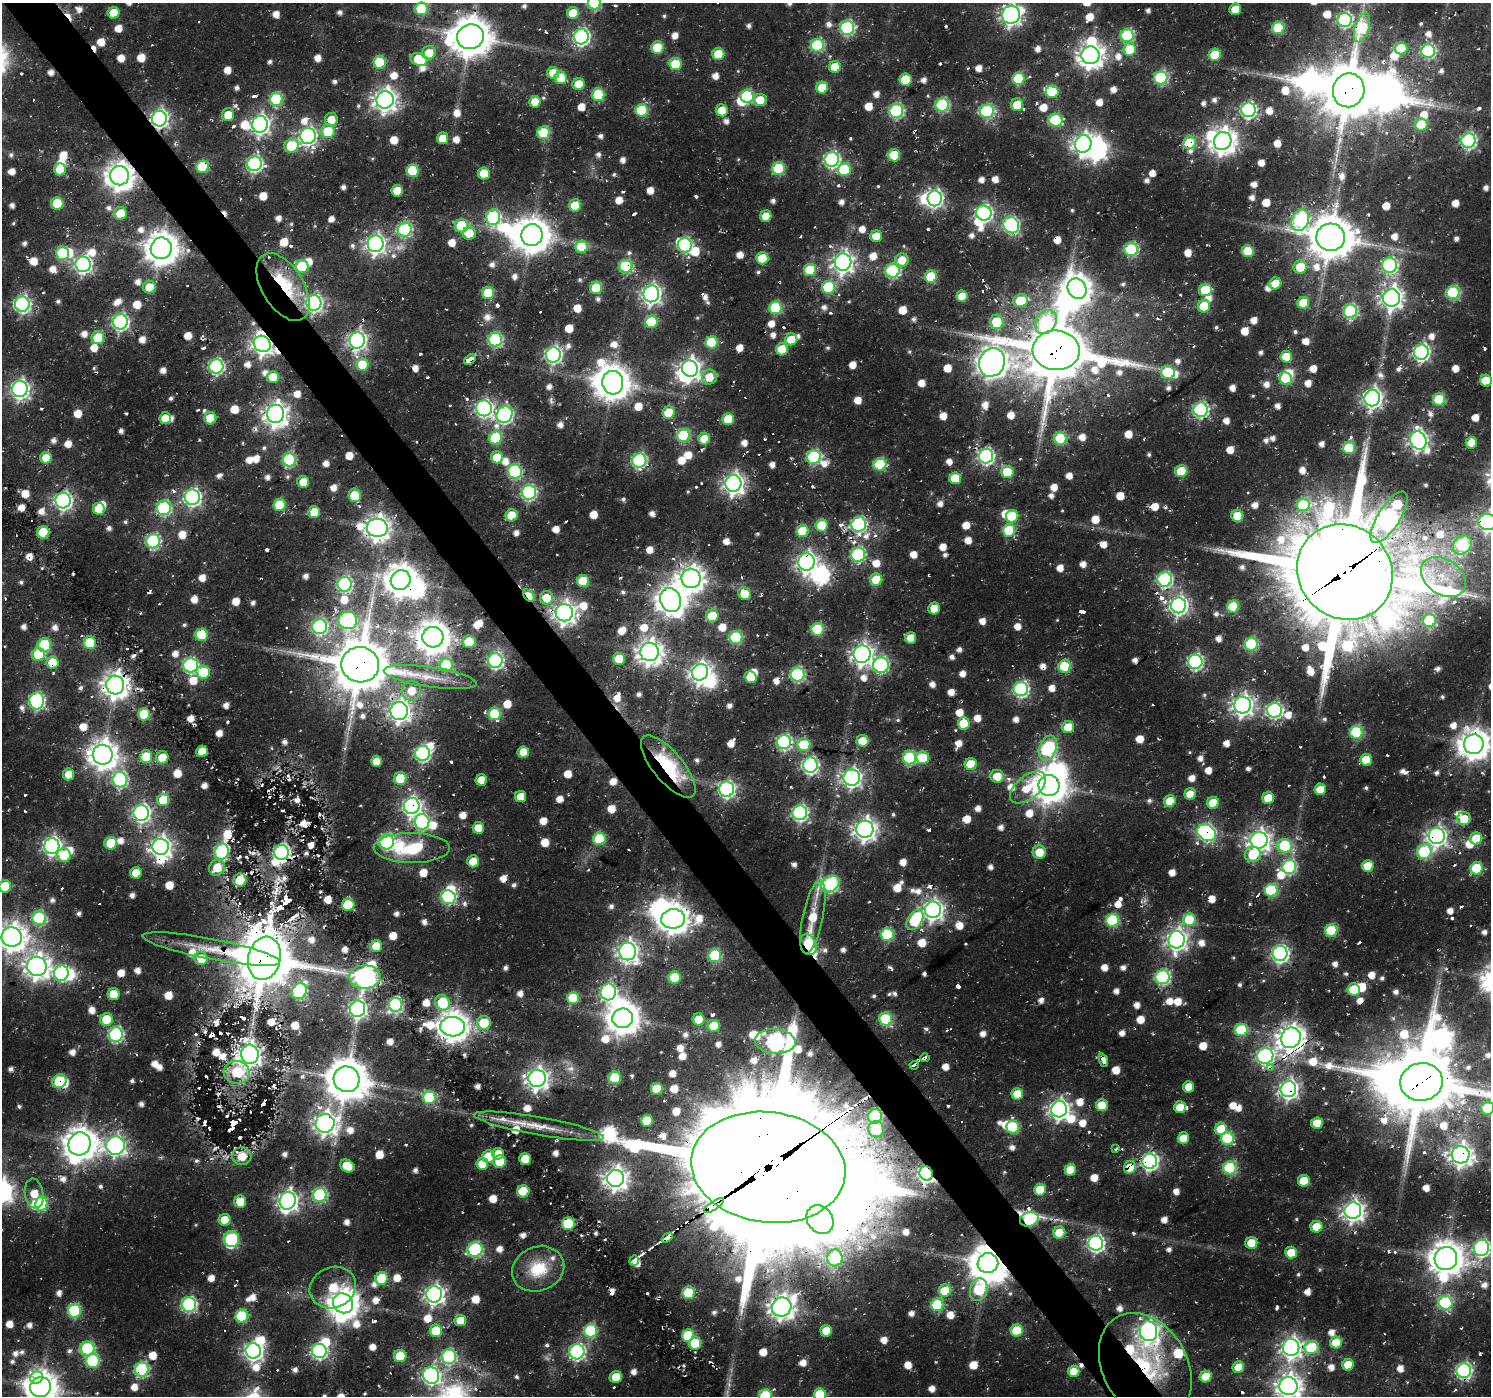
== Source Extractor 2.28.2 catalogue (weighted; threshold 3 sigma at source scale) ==
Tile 11 of 4 x 4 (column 3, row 3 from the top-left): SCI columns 3226-4714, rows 2036-3429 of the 6444 x 6407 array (HDU 1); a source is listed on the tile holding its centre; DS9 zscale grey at full resolution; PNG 1493 x 1398 px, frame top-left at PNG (2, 3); each listed source drawn as its Kron ellipse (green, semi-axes under 4 px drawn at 4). Shown black and unused: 4% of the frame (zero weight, under 2 of 3 exposures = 16% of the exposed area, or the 3 px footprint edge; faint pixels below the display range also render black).
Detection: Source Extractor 2.28.2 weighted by HDU 2 'WHT'; one run over the whole footprint, this tile lists its part. Background 0.0241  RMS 0.0045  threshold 0.0202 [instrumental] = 3 sigma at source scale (4.5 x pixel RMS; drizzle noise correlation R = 1.50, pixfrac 1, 0.0396/0.0396 arcsec/px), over >= 5 px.
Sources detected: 1357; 6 too faint to see at this stretch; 47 inside a brighter object's white glare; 75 cosmic-ray / hot-pixel residue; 3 long thin detections or spike segments (spike, bleed or trail) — neither listed nor drawn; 20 inside a brighter listed object's ellipse — not listed separately; of the other 1206, all 500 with FLUX_AUTO >= 8.92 (the completeness limit of this list) listed and drawn (706 fainter detections not listed), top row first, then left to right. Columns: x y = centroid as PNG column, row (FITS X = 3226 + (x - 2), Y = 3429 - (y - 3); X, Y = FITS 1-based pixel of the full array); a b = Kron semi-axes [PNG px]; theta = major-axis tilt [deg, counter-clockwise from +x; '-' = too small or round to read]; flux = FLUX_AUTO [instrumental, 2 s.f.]
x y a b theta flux
594 3 6 6 - 57
421 9 6 6 - 39
1235 9 6 5 - 11
113 13 6 6 - 11
573 13 6 6 - 14
1011 15 9 8 - 250
1345 20 7 7 - 80
847 28 7 7 - 74
1278 28 6 6 - 38
1362 28 15 7 72 43
1127 35 6 6 - 50
470 37 13 12 - 1300
581 37 7 7 - 140
817 45 6 6 - 56
657 48 6 6 - 22
1401 48 6 6 - 16
1130 49 6 6 - 15
1428 51 7 6 - 65
429 53 7 6 - 9.8
718 54 6 6 - 16
1090 55 9 8 - 440
1215 55 6 6 - 22
419 59 9 6 -17 21
379 62 6 6 - 29
675 64 6 6 - 21
835 67 6 6 - 12
553 73 6 6 - 13
561 78 6 6 - 19
1161 78 6 6 - 66
1018 79 6 6 - 31
905 80 6 6 - 17
579 84 6 6 - 11
822 88 6 6 - 16
1349 90 17 15 73 2500
1052 92 6 6 - 21
598 95 6 6 - 30
747 96 6 6 - 45
276 99 6 6 - 44
385 100 9 8 - 360
760 100 7 6 - 10
535 102 6 5 - 8.9
942 105 6 6 - 65
1017 105 6 6 - 11
642 110 6 6 - 32
722 110 6 6 - 9.9
1248 110 7 7 - 120
896 111 7 7 - 79
987 111 7 6 - 67
228 115 6 6 - 9.1
159 119 8 7 - 180
331 119 6 6 - 9.2
1055 120 7 6 - 43
260 124 8 8 - 210
1421 125 6 6 - 16
328 131 7 6 - 18
544 133 6 6 - 32
308 136 8 7 - 150
443 138 6 5 - 9.4
1223 141 9 8 - 500
1468 141 7 7 - 100
1189 143 6 6 - 26
1083 144 9 8 - 260
291 146 7 6 - 29
894 155 6 6 - 21
832 160 7 7 - 120
255 164 7 7 - 110
202 167 6 6 - 31
778 168 6 6 - 36
60 169 6 6 - 11
844 169 6 6 - 28
412 171 6 6 - 29
484 173 6 6 - 14
119 176 9 9 - 640
397 191 6 5 - 9.3
935 198 8 7 - 130
57 203 6 6 - 24
575 205 6 6 - 16
120 213 6 6 - 12
984 213 7 7 - 140
766 216 6 5 - 9.6
493 217 7 7 - 73
1300 220 11 8 66 99
1011 225 9 7 -49 110
462 226 6 6 - 33
405 230 7 7 - 76
469 233 6 6 - 9.3
532 235 11 10 - 990
876 236 6 6 - 9.8
1331 237 14 14 - 1400
376 244 8 8 - 240
685 245 7 7 - 81
582 247 6 6 - 23
161 248 11 10 - 890
1131 249 6 6 - 59
1248 251 6 6 - 21
62 253 6 6 - 37
762 258 6 6 - 19
902 260 7 6 - 9.7
843 262 8 8 - 270
83 264 8 7 - 170
1390 265 7 7 - 88
626 266 6 6 - 54
302 267 6 6 - 34
1300 267 7 6 - 15
810 270 6 6 - 23
893 271 7 7 - 70
931 277 6 6 - 24
1275 283 6 5 - 9.4
149 287 6 6 - 9.5
283 287 38 20 -58 39
829 287 6 6 - 41
596 288 6 6 - 23
1077 289 11 9 -59 530
1205 290 6 6 - 24
488 293 6 6 - 25
1453 293 6 6 - 57
651 294 8 8 - 230
962 296 6 5 - 11
1391 298 9 8 - 290
1021 301 7 6 - 21
314 303 7 7 - 130
1303 303 6 6 - 20
22 304 7 7 - 130
1204 306 6 6 - 18
775 308 6 6 - 33
1350 311 7 6 - 68
120 322 7 7 - 130
651 322 6 6 - 27
997 322 7 7 - 17
1046 322 13 9 57 43
98 338 6 6 - 17
791 339 6 6 - 12
357 340 8 7 - 200
495 340 7 7 - 72
712 342 6 6 - 32
262 344 9 8 - 250
782 349 6 6 - 18
1056 350 23 20 -3 3200
1421 352 7 7 - 140
553 355 7 7 - 140
1286 357 6 6 - 15
470 360 6 4 36 33
992 362 14 12 65 740
362 365 6 6 - 22
216 366 7 7 - 100
690 368 8 8 - 260
1168 372 7 6 - 34
273 377 6 6 - 9.1
709 377 7 7 - 9.2
1286 379 6 6 - 29
1486 381 6 6 - 19
613 383 12 10 -86 880
20 389 8 8 - 190
1372 398 8 7 - 220
1439 399 6 6 - 31
484 408 8 8 - 150
1201 410 7 7 - 100
669 413 6 6 - 17
275 414 9 8 - 380
505 415 8 7 - 130
165 418 6 5 - 9.1
210 418 6 6 - 15
728 419 6 6 - 18
684 436 6 6 - 47
496 438 6 6 - 32
1060 438 6 6 - 39
704 439 6 6 - 12
1418 440 9 8 - 220
1471 443 6 5 - 12
1349 448 6 6 - 34
986 456 7 7 - 120
497 457 6 6 - 13
814 457 7 7 - 75
46 458 6 6 - 10
289 460 6 6 - 58
639 460 7 7 - 97
880 464 6 6 - 36
515 471 7 6 - 67
1181 471 6 6 - 21
1007 472 6 6 - 25
955 478 6 6 - 16
303 482 6 6 - 11
733 483 8 8 - 270
529 492 7 7 - 100
355 495 7 6 - 24
192 497 7 7 - 160
63 501 8 7 - 170
280 505 6 6 - 22
1303 505 6 6 - 38
164 508 7 7 - 78
99 509 6 5 - 14
314 512 6 6 - 13
512 515 6 6 - 16
1012 516 6 6 - 20
1237 516 6 6 - 13
1389 517 30 11 57 150
1487 522 9 8 - 200
859 524 7 7 - 100
822 525 6 6 - 18
377 528 10 9 - 440
1009 530 6 6 - 25
803 531 6 6 - 20
43 532 6 6 - 25
153 541 7 7 - 77
1462 545 10 8 46 43
858 555 7 7 - 80
807 562 8 8 - 260
1345 572 50 46 -44 8700
1443 577 24 17 -35 18
691 578 9 9 - 500
1165 579 7 7 - 94
401 580 10 9 - 820
876 580 6 6 - 14
583 581 6 6 - 24
345 584 7 7 - 90
744 594 7 6 - 11
529 595 7 4 -50 21
547 598 7 6 - 10
671 600 12 10 -68 610
1178 605 8 7 - 190
1233 607 6 6 - 25
934 608 6 5 - 11
564 613 8 8 - 350
712 616 6 6 - 16
348 620 9 8 - 110
1429 621 6 6 - 40
320 627 7 7 - 96
817 629 6 6 - 36
201 635 6 6 - 25
433 637 10 10 - 820
736 638 6 6 - 46
910 638 6 5 - 9.1
469 642 6 6 - 16
90 643 6 6 - 30
1251 644 6 6 - 51
44 645 7 6 - 32
650 652 9 9 - 440
38 654 6 6 - 22
862 654 8 8 - 280
619 659 6 6 - 13
495 661 7 7 - 120
1195 662 7 7 - 100
53 663 6 6 - 16
190 665 7 7 - 88
360 665 19 17 -9 2500
446 665 6 6 - 32
881 665 8 7 - 88
1065 666 6 6 - 31
203 672 6 6 - 18
700 672 8 7 - 270
797 674 7 7 - 82
430 677 47 10 -8 13
750 677 6 6 - 14
115 685 9 9 - 520
1021 689 7 7 - 110
411 691 10 10 - 8.9
37 701 8 7 - 110
1243 705 8 8 - 300
1274 710 7 7 - 110
399 711 9 8 - 270
144 714 6 6 - 23
495 714 6 6 - 35
964 723 6 6 - 17
1068 727 6 6 - 11
1356 732 6 6 - 51
862 741 6 6 - 13
784 742 7 7 - 99
1474 744 10 9 - 760
804 745 6 6 - 21
1048 748 13 8 69 66
202 751 6 5 - 11
523 752 6 5 - 9.5
423 753 7 7 - 100
103 755 10 10 - 610
146 757 6 6 - 15
162 757 6 6 - 12
909 758 6 6 - 54
923 758 6 6 - 21
1366 760 6 6 - 19
377 761 5 5 - 9.3
971 764 6 6 - 17
810 765 7 7 - 130
668 767 39 15 -50 42
68 774 6 5 - 9.1
997 776 7 6 - 9.6
852 778 8 8 - 210
400 779 6 6 - 21
120 780 7 7 - 92
481 780 6 5 - 9.4
1049 785 10 10 - 900
1028 787 21 11 39 18
727 789 7 7 - 130
1320 789 6 5 - 11
1190 794 6 5 - 9
521 797 5 5 - 9.5
1268 798 6 5 - 12
163 800 6 6 - 17
1170 801 6 6 - 13
1213 803 6 6 - 15
412 806 8 8 - 210
141 813 8 7 - 180
800 813 7 7 - 110
1464 819 7 6 - 9
422 822 7 7 - 81
478 828 6 5 - 9.3
865 829 8 8 - 330
1206 833 10 7 -33 120
1437 836 8 8 - 230
1476 838 6 6 - 15
599 839 6 6 - 34
1259 840 8 8 - 310
386 842 7 7 - 73
111 843 6 6 - 19
52 846 8 7 - 200
1285 846 7 6 - 35
161 847 8 8 - 290
412 848 38 15 0 33
222 852 8 7 - 64
281 852 7 7 - 150
1039 852 6 6 - 9.2
1424 852 7 7 - 46
1253 854 8 7 - 15
64 855 7 6 - 13
473 861 6 5 - 12
1368 866 6 6 - 13
1289 867 7 7 - 63
217 868 8 7 - 9.4
1477 868 6 6 - 32
136 873 6 6 - 9.7
240 880 6 6 - 21
830 884 10 7 37 95
5 886 6 6 - 13
1271 890 6 6 - 44
448 897 7 7 - 78
348 905 6 6 - 23
933 910 8 8 - 260
813 917 37 10 78 17
39 918 7 7 - 51
673 919 12 9 9 710
915 920 11 7 57 34
1112 920 6 6 - 45
1189 920 6 6 - 29
1331 931 6 6 - 36
887 934 6 6 - 41
12 937 10 10 - 590
1177 940 8 8 - 270
808 945 11 7 -71 40
376 946 6 6 - 13
211 949 70 10 -11 14
628 951 9 8 - 270
1280 953 7 7 - 160
715 955 6 6 - 51
201 958 6 6 - 11
264 958 22 16 78 2800
37 966 10 9 - 430
61 973 8 7 - 71
365 977 15 11 0 280
1162 977 7 7 - 84
675 978 6 6 - 24
1354 989 6 6 - 20
299 991 8 7 - 63
608 992 8 7 - 140
114 994 6 6 - 14
573 998 6 6 - 23
442 1003 8 7 - 27
396 1005 7 6 - 92
357 1009 8 7 - 170
623 1018 10 9 - 840
107 1019 6 6 - 16
698 1019 6 6 - 14
886 1019 6 6 - 43
484 1023 7 7 - 16
714 1026 6 6 - 13
453 1027 12 9 -3 740
1241 1030 6 6 - 36
116 1035 7 7 - 93
1291 1038 10 9 - 570
775 1041 20 12 -4 170
250 1054 9 9 - 380
1265 1056 8 7 - 140
925 1058 4 3 - 120
1103 1060 7 3 -69 11
914 1065 4 3 - 150
1270 1067 4 3 - 23
237 1072 13 11 -9 23
537 1078 8 8 - 340
615 1078 6 6 - 25
347 1079 13 12 - 1400
59 1081 7 6 - 30
1421 1082 21 19 10 3500
1189 1087 5 5 - 9.6
657 1089 6 6 - 17
1288 1089 8 7 - 220
1017 1094 6 6 - 12
429 1098 6 6 - 33
1102 1105 6 6 - 15
1180 1107 6 5 - 9.7
1487 1108 6 6 - 24
1059 1109 8 8 - 250
875 1116 7 7 - 57
647 1121 6 6 - 18
325 1123 9 9 - 350
1317 1123 6 6 - 9.9
539 1126 66 9 -10 14
1013 1127 6 6 - 36
876 1129 8 8 - 21
1221 1129 6 6 - 14
1183 1138 6 5 - 11
1227 1138 6 6 - 42
80 1144 12 10 57 870
116 1146 9 9 - 230
1116 1149 3 3 - 9.7
498 1154 6 5 - 9.5
1461 1155 9 8 - 360
242 1156 9 9 - 11
488 1156 6 6 - 12
525 1159 6 6 - 11
1150 1161 7 7 - 160
500 1162 6 6 - 16
482 1164 6 6 - 11
347 1166 8 6 -29 11
768 1167 77 55 -7 23000
1130 1167 6 5 - 11
1230 1168 6 6 - 53
1070 1170 6 6 - 14
926 1173 7 6 - 190
616 1178 9 8 - 370
1304 1181 6 6 - 12
1040 1190 6 6 - 13
523 1191 6 6 - 22
34 1194 15 9 -81 9
320 1195 7 6 - 66
288 1201 9 8 - 270
240 1202 6 6 - 12
41 1204 7 6 - 41
714 1206 11 3 33 1100
1353 1211 8 8 - 310
820 1219 15 12 -51 320
1029 1219 9 7 17 40
225 1220 6 5 - 9.3
568 1224 6 6 - 34
1317 1227 6 5 - 12
1059 1232 6 6 - 13
667 1238 6 3 35 450
231 1239 8 8 - 54
1096 1243 7 7 - 150
1251 1243 6 6 - 14
1481 1248 8 7 - 150
475 1250 8 7 - 78
1291 1252 6 6 - 13
835 1258 8 7 - 42
1446 1259 11 11 - 940
634 1261 5 5 - 63
988 1263 10 10 - 1100
538 1269 27 22 21 18
382 1278 6 6 - 22
333 1288 24 20 23 17
979 1290 11 8 76 30
945 1291 6 6 - 15
689 1293 6 6 - 29
434 1294 8 8 - 240
343 1303 10 9 - 740
1445 1303 7 7 - 60
189 1305 7 7 - 100
937 1305 6 6 - 37
782 1307 10 9 - 420
74 1311 6 6 - 51
242 1316 6 6 - 41
460 1321 6 5 - 9.7
436 1331 6 6 - 19
591 1331 6 6 - 51
826 1331 6 5 - 11
1017 1331 6 6 - 23
1148 1331 10 8 -82 310
688 1335 6 6 - 24
695 1343 6 6 - 19
1336 1343 6 6 - 14
1291 1347 8 8 - 270
1311 1347 7 6 - 27
87 1349 7 7 - 52
253 1351 7 7 - 210
319 1351 7 7 - 120
577 1352 7 7 - 120
400 1356 6 6 - 23
449 1356 7 7 - 72
93 1361 7 7 - 45
1348 1365 6 5 - 12
1145 1367 57 42 -60 55
1238 1367 6 5 - 11
142 1369 7 7 - 73
1074 1371 6 5 - 9.4
1464 1371 7 7 - 120
431 1375 8 8 - 170
37 1377 6 6 - 51
616 1377 6 6 - 11
1206 1377 6 5 - 11
1288 1386 9 9 - 420
40 1387 10 10 - 910
820 1395 6 6 - 28
766 1396 6 6 - 37
Overlapping masked pixels (flux is a lower limit): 99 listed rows (the first 20) at x y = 1362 28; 1349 90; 385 100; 159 119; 1189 143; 894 155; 202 167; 119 176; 1331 237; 161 248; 843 262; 626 266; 302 267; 283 287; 651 294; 314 303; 357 340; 262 344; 1056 350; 1421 352
Isophote crosses this tile's border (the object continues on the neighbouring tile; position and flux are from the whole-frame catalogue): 15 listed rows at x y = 594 3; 421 9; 1011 15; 1362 28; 1487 522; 1474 744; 5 886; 12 937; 1421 1082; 1487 1108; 1481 1248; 1288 1386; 40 1387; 820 1395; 766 1396